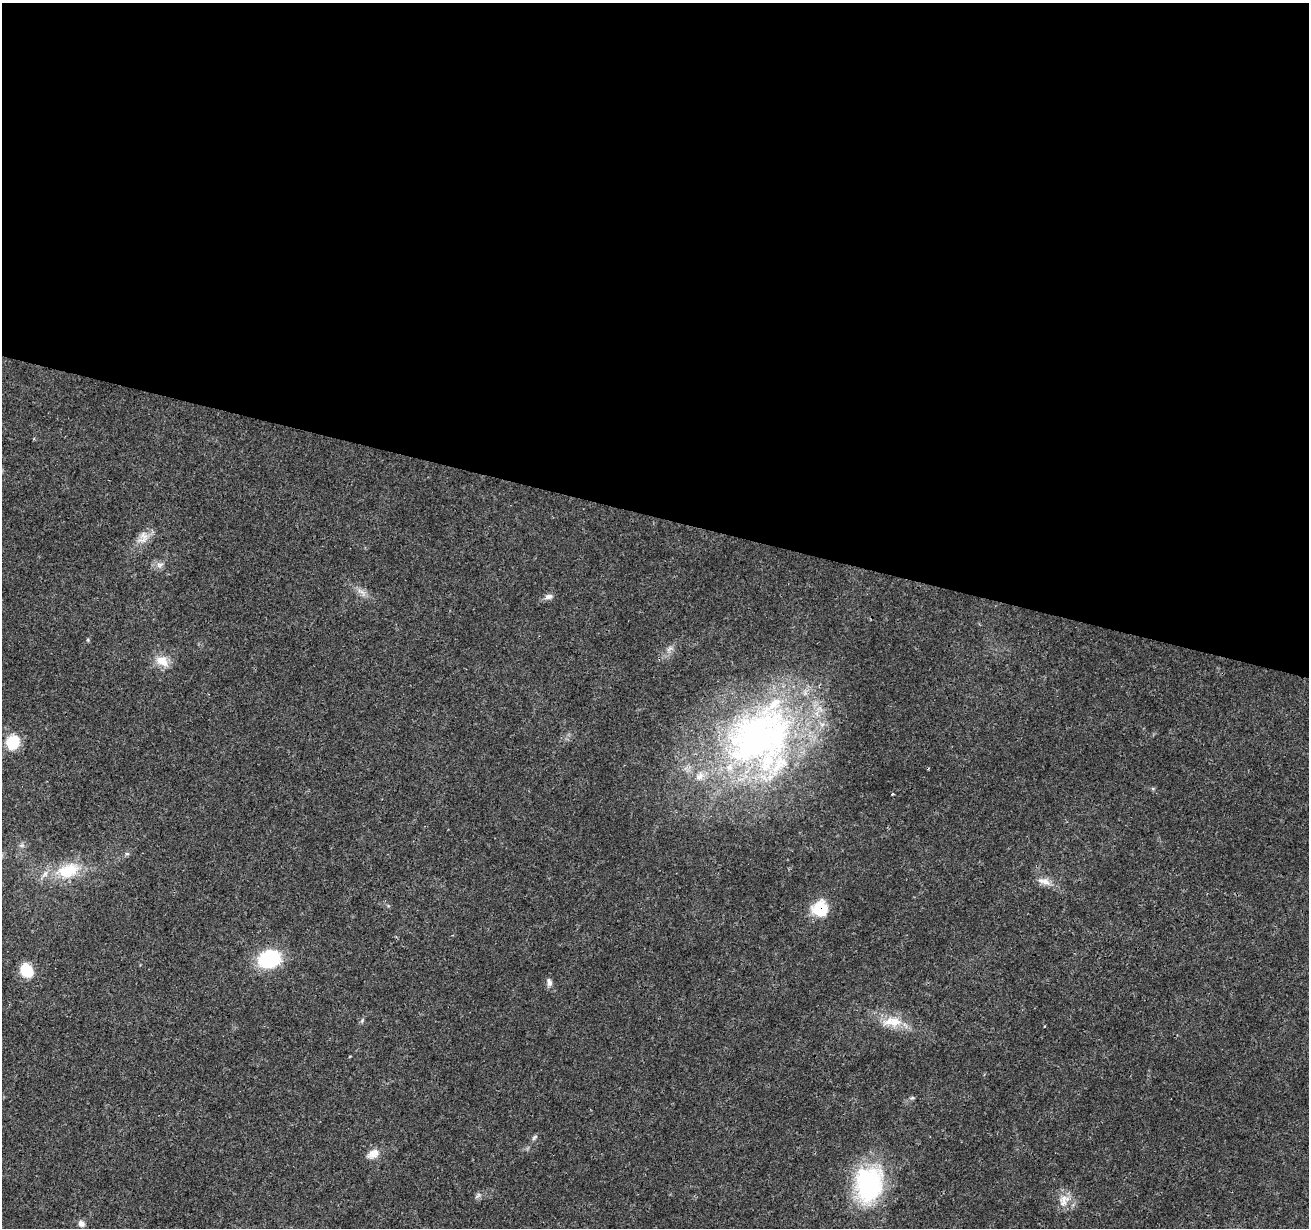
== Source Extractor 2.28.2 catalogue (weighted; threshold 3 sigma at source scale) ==
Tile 3 of 4 x 4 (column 3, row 1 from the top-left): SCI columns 2621-3927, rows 3962-5187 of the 5235 x 5407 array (HDU 1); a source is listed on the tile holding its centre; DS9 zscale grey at full resolution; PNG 1311 x 1230 px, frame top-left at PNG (2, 3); no overlay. Shown black and unused: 42% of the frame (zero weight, under 3 of 4 exposures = <1% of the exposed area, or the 3 px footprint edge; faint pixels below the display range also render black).
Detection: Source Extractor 2.28.2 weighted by HDU 2 'WHT'; one run over the whole footprint, this tile lists its part. Background 0.0247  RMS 0.0022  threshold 0.0101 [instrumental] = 3 sigma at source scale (4.5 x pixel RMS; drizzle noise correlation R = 1.50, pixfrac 1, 0.0396/0.0396 arcsec/px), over >= 5 px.
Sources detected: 26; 3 inside a brighter listed object's ellipse — not listed separately; the other 23 listed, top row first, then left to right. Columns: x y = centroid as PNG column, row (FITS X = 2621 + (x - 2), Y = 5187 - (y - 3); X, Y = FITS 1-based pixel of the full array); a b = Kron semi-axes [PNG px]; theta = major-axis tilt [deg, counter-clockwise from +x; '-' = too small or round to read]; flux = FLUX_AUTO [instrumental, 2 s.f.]
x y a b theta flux
143 537 20 13 65 2.6
160 565 10 6 10 1
362 592 18 6 -41 1.5
549 597 11 6 15 1.1
162 661 19 13 -33 3.3
759 737 102 79 43 110
13 742 9 8 - 13
892 794 3 3 - 0.24
127 854 6 4 0 0.36
68 870 35 20 18 9
1044 881 21 8 -21 2.1
820 909 12 11 - 11
269 959 18 13 15 19
26 970 13 10 -57 7
549 982 12 7 -83 0.96
892 1022 29 13 1 5.2
912 1098 7 5 25 0.4
534 1137 9 5 45 0.5
373 1154 17 11 30 2.2
869 1184 44 33 81 26
478 1195 12 4 50 0.54
1064 1200 19 13 52 2.9
81 1224 9 8 - 1
Overlapping masked pixels (flux is a lower limit): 2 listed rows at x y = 759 737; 820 909